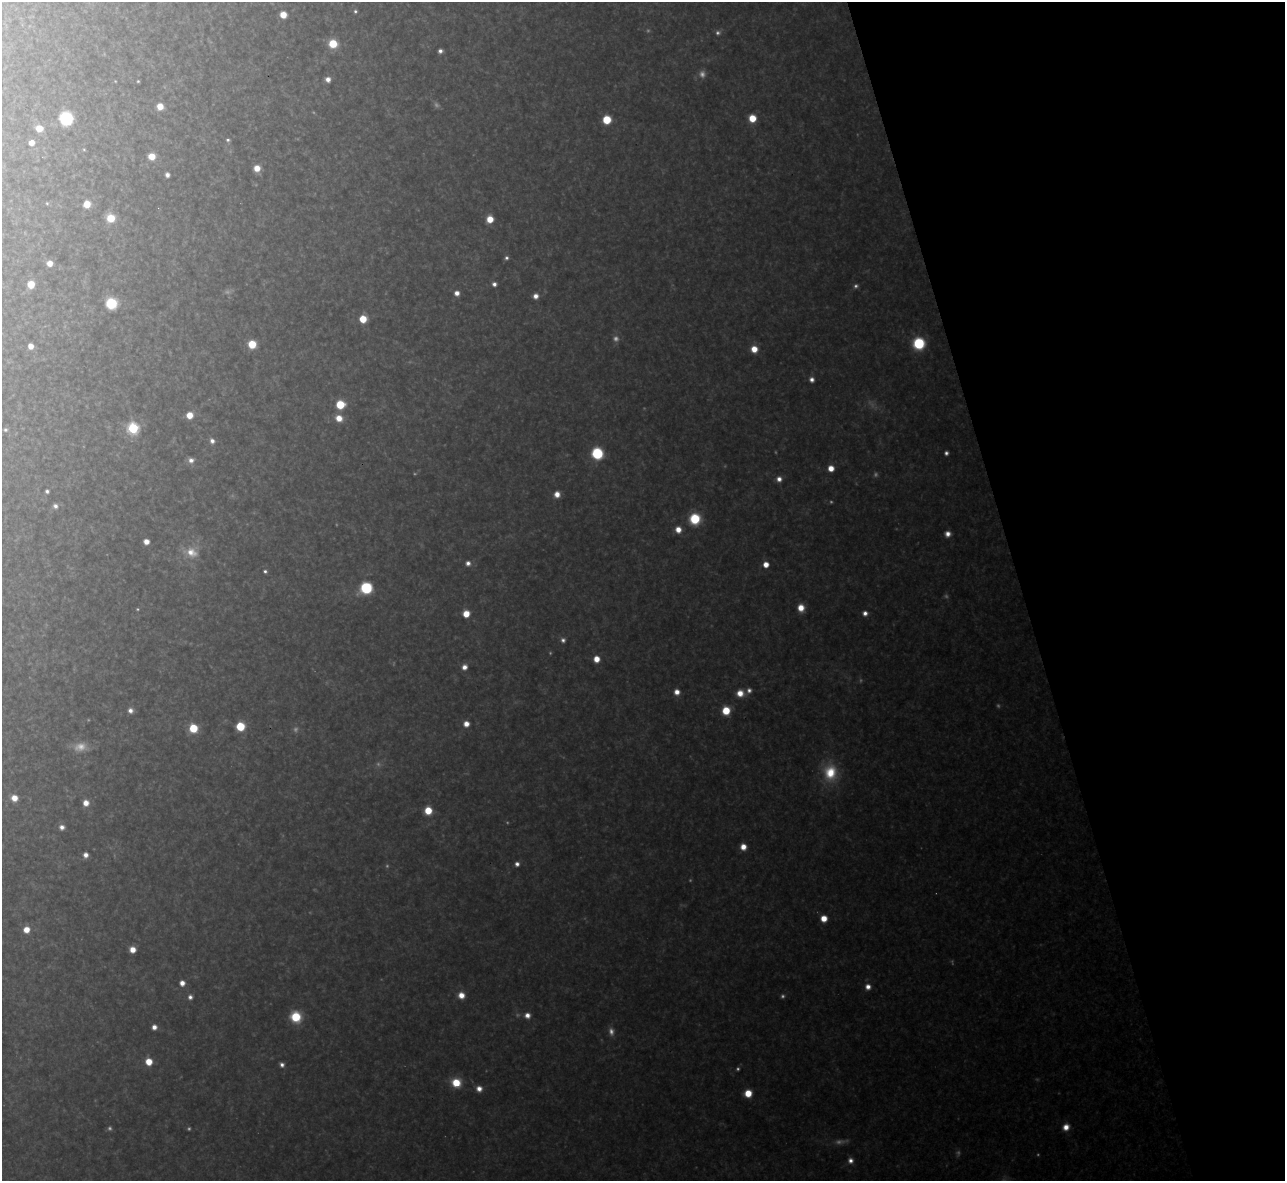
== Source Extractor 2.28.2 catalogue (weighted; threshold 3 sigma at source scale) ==
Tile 12 of 4 x 4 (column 4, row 3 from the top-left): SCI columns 3851-5133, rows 1321-2499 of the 5133 x 5115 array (HDU 1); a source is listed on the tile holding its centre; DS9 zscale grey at full resolution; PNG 1287 x 1183 px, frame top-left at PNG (2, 2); no overlay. Shown black and unused: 21% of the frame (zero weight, under 3 of 4 exposures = <1% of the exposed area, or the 3 px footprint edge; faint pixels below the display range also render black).
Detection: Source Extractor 2.28.2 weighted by HDU 2 'WHT'; one run over the whole footprint, this tile lists its part. Background 0.317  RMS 0.019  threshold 0.0874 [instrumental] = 3 sigma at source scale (4.5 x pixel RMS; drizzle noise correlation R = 1.50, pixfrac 1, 0.05/0.05 arcsec/px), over >= 5 px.
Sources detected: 132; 36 too faint to see at this stretch — not listed; the other 96 listed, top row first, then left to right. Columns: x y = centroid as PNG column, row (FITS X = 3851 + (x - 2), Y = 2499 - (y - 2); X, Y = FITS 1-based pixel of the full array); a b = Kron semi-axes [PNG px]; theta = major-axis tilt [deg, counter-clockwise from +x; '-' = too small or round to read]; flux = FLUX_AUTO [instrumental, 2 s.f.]
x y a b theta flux
355 11 5 5 - 4.6
283 15 6 5 - 32
333 44 7 6 - 69
440 51 5 4 - 8.4
328 79 5 5 - 14
138 81 3 3 - 2.3
160 106 6 6 - 29
66 118 7 7 - 330
752 118 6 6 - 49
607 120 6 6 - 72
39 128 7 6 - 35
228 140 5 4 - 4.4
31 143 5 5 - 20
84 149 5 4 - 2.4
152 156 6 6 - 36
257 168 6 6 - 28
167 175 5 4 - 10
47 203 5 4 - 2.6
87 204 6 6 - 39
111 218 8 8 - 46
490 219 6 5 - 37
506 258 5 5 - 5.5
50 263 6 6 - 20
31 284 6 6 - 41
494 284 5 4 - 8.8
457 293 5 5 - 15
536 296 6 6 - 15
111 303 8 7 - 130
363 319 6 6 - 52
919 343 8 8 - 160
252 344 6 6 - 64
31 346 5 5 - 19
754 349 6 6 - 32
812 379 6 5 - 10
340 405 6 6 - 71
189 415 6 6 - 31
339 418 7 7 - 27
133 428 6 6 - 260
5 430 7 5 -13 5
212 441 7 6 - 11
597 453 9 8 - 120
946 453 4 4 - 6.6
191 460 8 7 - 13
831 468 5 5 - 26
779 479 6 6 - 13
47 491 4 4 - 5.4
557 494 6 6 - 20
55 506 7 6 - 8.5
695 519 10 9 - 87
678 529 6 6 - 22
948 534 6 6 - 15
146 542 5 5 - 18
191 552 21 16 -7 45
468 563 6 6 - 9.9
766 564 5 5 - 27
265 571 5 4 - 5.3
366 588 9 9 - 120
801 608 7 7 - 28
865 613 6 5 - 11
466 614 6 6 - 37
563 640 6 6 - 7.3
596 659 6 5 - 28
464 667 7 6 - 15
749 690 7 6 - 9.1
677 692 6 6 - 17
740 693 8 7 - 28
130 710 6 6 - 11
726 711 6 6 - 62
466 724 6 5 - 20
240 726 6 6 - 92
193 728 6 6 - 74
830 772 23 17 -88 85
14 798 6 6 - 26
86 803 6 6 - 20
428 810 6 6 - 50
62 827 6 5 - 11
743 847 6 6 - 23
86 855 5 5 - 13
517 864 5 5 - 8.5
824 918 5 5 - 32
26 930 6 6 - 28
132 950 5 5 - 24
182 983 5 5 - 17
868 987 7 6 - 15
461 995 7 6 - 25
190 997 6 6 - 8.3
527 1015 7 7 - 15
296 1017 9 8 - 87
154 1027 5 5 - 13
149 1062 6 6 - 37
282 1065 5 4 - 8.1
456 1083 8 8 - 56
479 1089 6 6 - 16
748 1093 6 6 - 45
1066 1127 8 7 - 21
850 1160 7 6 - 12